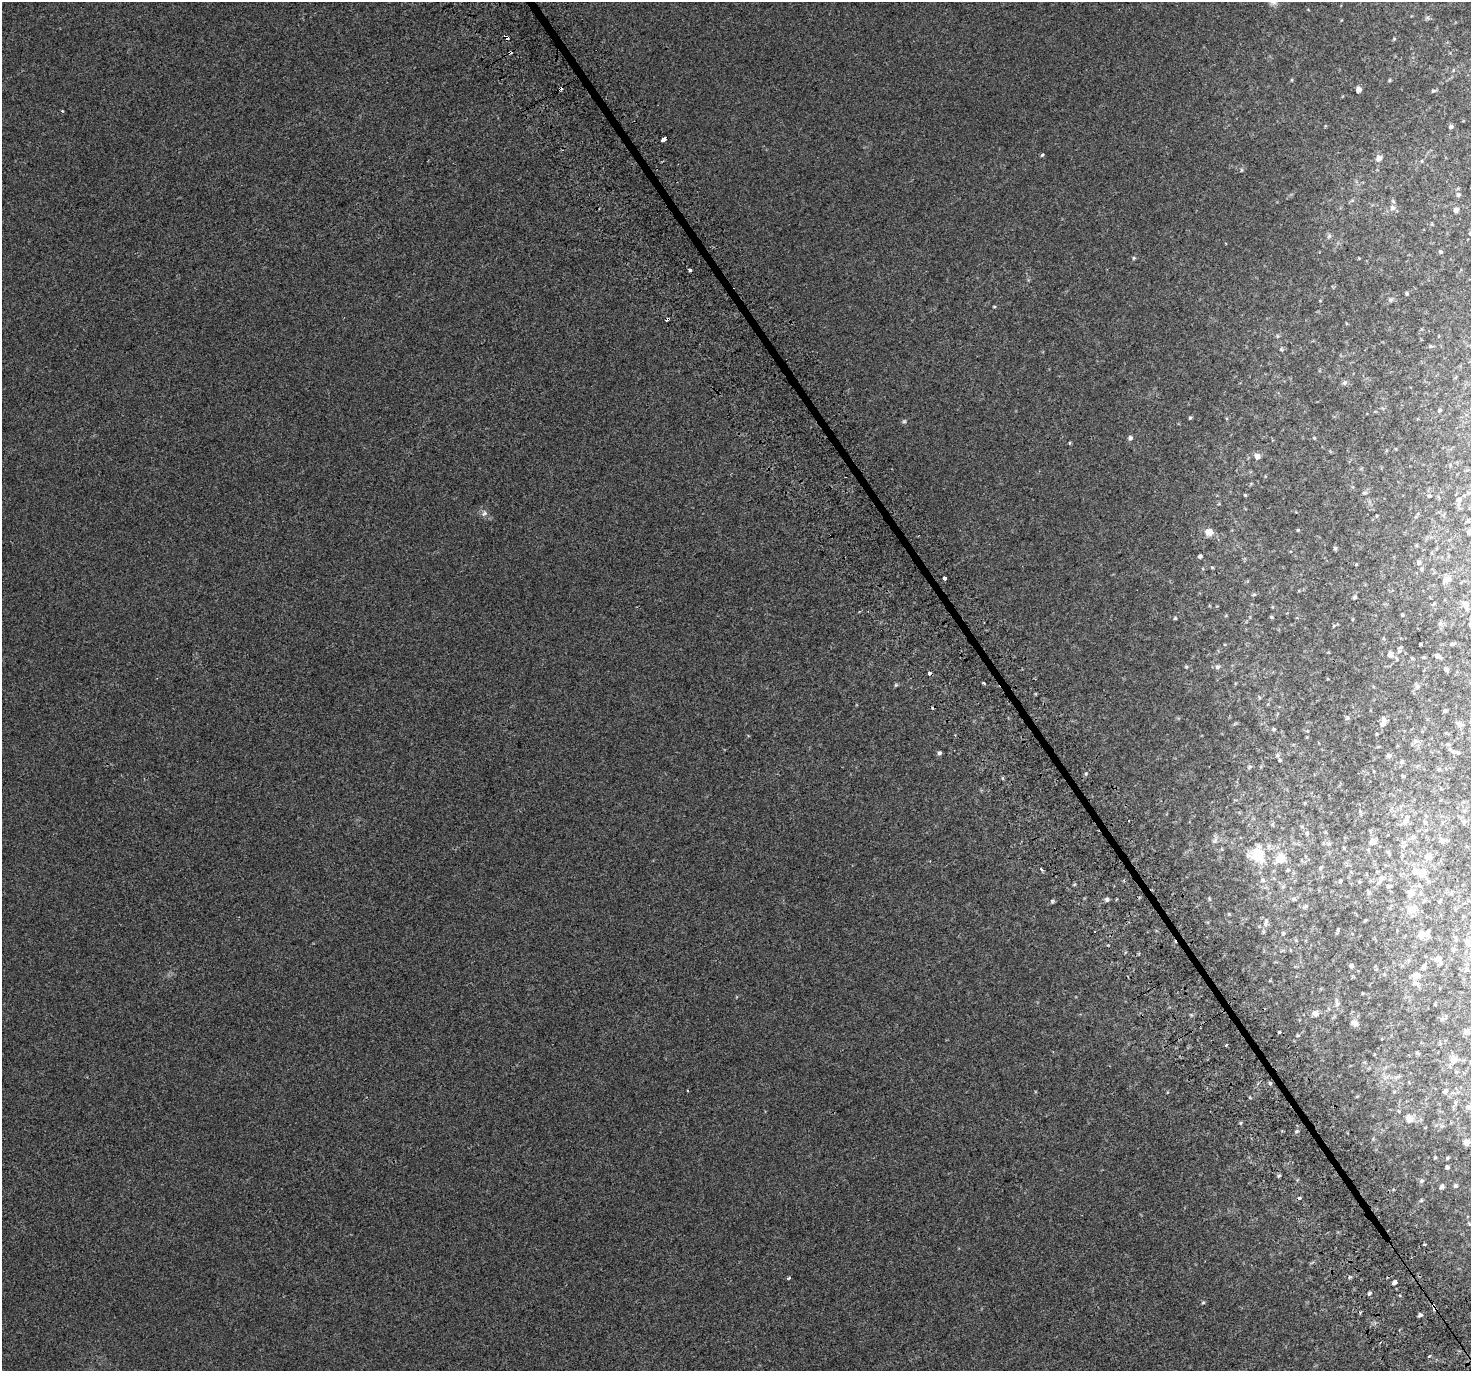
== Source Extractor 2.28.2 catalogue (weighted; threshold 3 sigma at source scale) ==
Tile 6 of 4 x 4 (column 2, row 2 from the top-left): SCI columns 1519-2987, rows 2975-4343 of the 5984 x 5889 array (HDU 1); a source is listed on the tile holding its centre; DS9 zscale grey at full resolution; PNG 1473 x 1373 px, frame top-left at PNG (2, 2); no overlay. Shown black and unused: <1% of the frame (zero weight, under 2 of 3 exposures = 3% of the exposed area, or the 3 px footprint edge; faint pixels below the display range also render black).
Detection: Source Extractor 2.28.2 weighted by HDU 2 'WHT'; one run over the whole footprint, this tile lists its part. Background 4.24e-04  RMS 0.0056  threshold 0.0251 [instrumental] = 3 sigma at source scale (4.5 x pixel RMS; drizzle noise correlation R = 1.50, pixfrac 1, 0.0396/0.0396 arcsec/px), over >= 5 px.
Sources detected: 175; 6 cosmic-ray / hot-pixel residue — not listed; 3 inside a brighter listed object's ellipse — not listed separately; the other 166 listed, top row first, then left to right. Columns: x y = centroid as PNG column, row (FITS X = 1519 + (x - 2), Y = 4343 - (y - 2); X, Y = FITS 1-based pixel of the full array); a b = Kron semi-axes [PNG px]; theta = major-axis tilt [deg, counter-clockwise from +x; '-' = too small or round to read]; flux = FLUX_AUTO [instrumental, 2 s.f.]
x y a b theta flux
1427 18 7 5 -29 1.1
505 37 5 3 - 20
1394 39 5 4 - 0.56
1453 70 6 4 88 0.61
1292 80 5 3 - 0.5
1389 80 5 4 - 0.62
1358 90 5 5 - 2.7
1433 91 6 5 - 0.89
62 111 3 3 - 0.56
1451 127 5 4 - 1.2
664 139 5 3 - 8.6
1042 155 3 3 - 3
1379 158 9 8 - 2.3
1241 170 5 3 - 0.64
1458 194 7 6 - 1.2
1392 208 8 8 - 2.4
1456 210 7 6 - 1.7
1470 233 4 3 - 0.45
1329 236 7 6 - 1.2
1440 251 6 5 - 0.93
1134 258 5 4 - 0.72
690 270 3 3 - 2.5
1407 293 4 4 - 0.75
1390 300 7 4 71 0.81
994 307 5 3 - 0.48
1278 336 6 4 -89 0.66
1431 346 6 5 - 0.73
1281 349 6 5 - 0.74
1345 382 8 6 47 1.4
1439 410 5 4 - 0.67
1190 418 5 4 - 0.76
904 421 5 5 - 0.82
1130 438 6 6 - 1.5
1314 438 4 4 - 0.5
1070 443 5 3 - 0.47
1257 456 7 6 - 2.7
1364 493 7 5 -1 0.83
1245 495 4 4 - 0.5
1429 496 4 4 - 0.66
1459 500 13 7 80 2.7
484 513 9 6 29 1.8
1468 520 5 4 - 0.83
1298 530 4 4 - 0.59
1209 532 11 9 -4 4
1469 532 9 5 55 1.2
1416 545 6 4 90 0.5
1335 548 5 5 - 0.9
1200 556 5 4 - 1.1
1418 562 7 6 - 1.7
1356 564 4 3 - 0.45
1212 567 4 3 - 0.58
945 578 3 3 - 16
1447 579 14 9 22 3
1254 594 6 4 16 0.7
1355 597 5 4 - 0.81
1465 604 12 7 -72 2.4
1402 615 4 3 - 0.51
1271 617 5 4 - 0.57
1175 618 4 4 - 0.69
1353 619 5 3 - 0.4
1440 624 7 6 - 1.5
1334 625 6 4 20 0.65
1452 644 6 4 5 0.83
1390 654 8 7 - 2.5
1437 656 6 5 - 1.7
1424 657 4 4 - 0.5
1186 667 5 4 - 0.65
1217 667 7 6 - 1.3
1446 669 5 4 - 1.4
929 673 3 3 - 5.1
983 683 3 3 - 1.2
896 685 6 5 - 0.74
1417 686 8 7 - 1.4
1445 711 5 4 - 0.76
1347 718 7 6 - 1.1
1383 721 14 6 80 2.8
1460 724 8 6 -14 1.3
1274 729 5 4 - 0.73
1377 734 5 3 - 0.4
955 735 3 3 - 0.48
1415 741 8 6 2 1.7
1453 752 6 5 - 0.9
939 753 5 4 - 1.3
1389 755 6 6 - 1.4
1280 760 4 4 - 0.53
1402 762 6 6 - 1.2
1250 766 6 4 18 0.72
1439 769 6 4 45 0.65
1003 778 6 3 -71 0.57
1406 820 11 7 65 2.4
1325 832 5 4 - 0.51
1307 833 6 6 - 0.95
1413 837 7 5 22 1.2
1443 840 10 5 -3 1.7
1372 842 8 8 - 3.1
1344 848 5 4 - 0.54
1388 852 8 4 -55 0.83
1257 855 22 17 -29 15
1429 857 9 9 - 2.8
1280 858 17 14 43 8.2
1321 868 7 5 48 1.1
1042 869 3 3 - 1.7
1288 870 5 4 - 0.69
1415 871 7 7 - 5.2
1423 872 13 8 61 4.1
1381 878 10 7 52 2.6
1262 880 7 5 -14 1.1
1340 881 6 5 - 0.91
1389 886 6 5 - 0.98
1369 893 7 5 89 0.96
1411 893 12 11 - 4.4
1107 899 6 5 - 1.4
1294 899 7 6 - 1
1052 901 5 4 - 0.76
1305 907 9 6 27 1.4
1412 910 12 11 - 4.6
1229 914 5 4 - 0.47
1365 920 3 3 - 0.56
1266 922 13 6 76 2
1338 929 6 3 90 0.7
1095 932 3 2 - 0.5
1283 933 6 5 - 0.88
1422 934 13 9 9 3.2
1467 941 8 6 69 1.4
1453 950 5 5 - 0.95
1438 958 8 7 - 1.8
1351 966 5 4 - 1.3
1424 967 6 5 - 1
1467 969 6 5 - 0.88
1416 976 13 9 10 3.4
1337 1003 10 6 -78 2
1315 1013 9 8 - 2.2
1442 1019 6 6 - 1.2
1355 1023 9 8 - 2
1279 1032 3 3 - 5.5
1466 1032 10 7 -12 1.6
1297 1035 5 3 - 0.52
1226 1045 3 3 - 0.95
1417 1053 5 4 - 0.84
1454 1059 13 11 -18 4.4
1398 1076 10 4 19 1.3
1270 1083 5 5 - 0.88
688 1091 3 2 - 0.47
1445 1091 7 6 - 1.5
1469 1107 7 6 - 1.2
1409 1118 11 10 - 4.3
1296 1131 6 4 20 0.77
1467 1142 7 6 - 2.8
1435 1157 3 3 - 0.47
1447 1158 4 4 - 0.53
1447 1167 4 4 - 0.91
1279 1176 6 4 44 0.68
1421 1181 7 6 - 1.1
1442 1186 6 5 - 1.2
1456 1186 5 5 - 0.91
1421 1200 6 4 46 0.65
1469 1223 6 4 -20 0.76
1424 1245 3 3 - 1.9
1350 1277 5 4 - 0.76
789 1278 3 3 - 1.5
1394 1282 5 4 - 1.9
1369 1293 5 4 - 0.95
1203 1302 5 4 - 0.61
1433 1307 7 3 -58 14
1420 1315 5 4 - 1.3
1429 1356 3 3 - 2.7
Overlapping masked pixels (flux is a lower limit): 4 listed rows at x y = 505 37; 664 139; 929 673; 1433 1307
Isophote crosses this tile's border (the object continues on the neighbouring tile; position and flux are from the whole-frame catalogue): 3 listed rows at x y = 1470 233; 1469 532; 1469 1223
Unlisted compact peaks at least as high as the median listed source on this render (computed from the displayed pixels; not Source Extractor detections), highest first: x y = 1086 773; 1240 1123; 1074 884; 1400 1295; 1249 1097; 1209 898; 1191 1015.